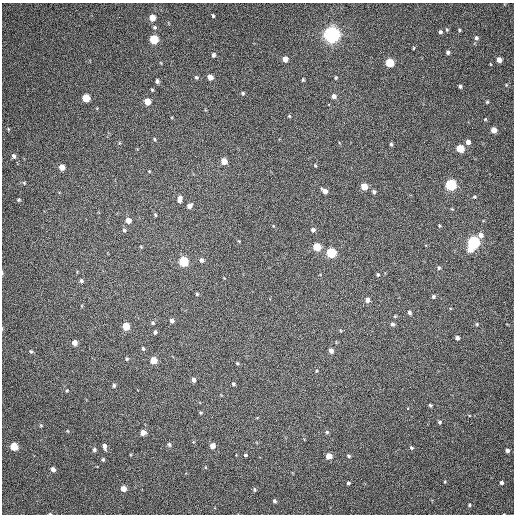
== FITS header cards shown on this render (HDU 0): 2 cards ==
NAXIS1  =                  512 / Axis length
NAXIS2  =                  512 / Axis length

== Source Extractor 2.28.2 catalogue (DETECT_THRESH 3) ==
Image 512 x 512 px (HDU 0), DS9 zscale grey, 1 PNG px = 1 image px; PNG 516 x 516 px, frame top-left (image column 1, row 512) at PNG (2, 3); no overlay
Background 114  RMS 11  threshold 31.5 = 3 sigma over >= 5 px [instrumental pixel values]
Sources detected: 115; all 115 listed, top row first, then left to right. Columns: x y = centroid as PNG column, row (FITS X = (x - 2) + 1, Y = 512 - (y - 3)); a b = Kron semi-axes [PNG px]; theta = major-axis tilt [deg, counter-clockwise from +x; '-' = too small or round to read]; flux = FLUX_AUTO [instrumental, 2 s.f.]
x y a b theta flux
213 16 3 3 - 930
152 18 5 5 - 9200
154 27 5 5 - 1000
447 30 5 4 - 850
460 30 4 3 - 750
440 32 4 3 - 1500
331 35 6 6 - 390000
476 38 6 5 - 1800
154 39 5 5 - 32000
414 48 4 3 - 560
448 52 4 4 - 1600
213 55 5 4 - 1500
285 59 5 4 - 5200
499 60 4 4 - 4500
390 63 5 5 - 30000
196 77 5 5 - 1100
210 77 5 4 - 5300
336 78 4 3 - 780
303 80 3 3 - 820
157 81 5 4 - 1700
506 85 5 4 - 690
460 86 4 3 - 1200
152 90 4 3 - 750
243 93 4 4 - 900
334 96 5 5 - 2700
86 98 5 5 - 16000
147 102 5 5 - 10000
487 102 4 4 - 760
289 116 4 4 - 700
485 119 4 4 - 640
494 130 5 4 - 6000
155 139 5 3 - 780
468 142 5 5 - 3600
119 143 5 3 - 660
391 144 5 4 - 1000
460 149 5 5 - 18000
14 156 5 4 - 1700
224 161 5 4 - 8600
315 166 5 3 - 690
62 167 5 4 - 6600
149 171 4 3 - 550
24 183 4 4 - 660
451 185 5 5 - 82000
364 186 5 5 - 10000
325 191 6 4 -39 3800
374 192 5 4 - 1300
474 197 4 4 - 890
180 199 7 4 83 3200
19 200 4 4 - 800
189 206 5 5 - 2900
452 209 4 3 - 590
155 215 5 4 - 750
128 220 5 5 - 6000
439 226 4 3 - 680
124 230 5 4 - 1300
313 230 5 5 - 1800
481 235 6 6 - 3500
239 241 4 4 - 500
473 242 6 5 - 140000
317 247 5 5 - 18000
470 249 6 6 - 5200
331 253 5 5 - 47000
201 260 6 5 - 1800
183 262 5 5 - 42000
439 268 5 4 - 1200
378 275 5 4 - 910
81 281 5 5 - 1200
197 294 4 4 - 860
433 297 5 5 - 1200
367 300 5 5 - 2900
409 312 5 4 - 1600
172 321 5 4 - 2000
153 323 6 4 -16 1000
392 324 4 3 - 3400
477 324 4 4 - 770
126 326 5 5 - 16000
155 332 5 4 - 1100
457 338 4 4 - 1800
75 343 4 4 - 4700
143 349 5 4 - 1200
31 351 5 4 - 890
331 351 4 4 - 3100
127 359 5 4 - 870
154 360 5 5 - 11000
237 363 4 4 - 800
194 380 5 4 - 2300
233 384 4 3 - 1000
114 385 5 4 - 1300
67 391 3 3 - 620
430 405 3 3 - 1100
201 412 5 3 - 750
440 422 4 4 - 1100
41 425 5 4 - 740
327 432 5 5 - 1100
143 433 5 5 - 4100
169 444 5 4 - 1400
104 446 6 4 -77 2600
212 446 5 4 - 5500
14 447 5 5 - 19000
411 448 5 4 - 1100
94 450 5 4 - 1300
507 450 4 4 - 2000
246 455 4 3 - 910
329 456 5 4 - 7900
349 456 5 4 - 990
103 459 4 3 - 950
53 469 4 4 - 3000
445 482 3 3 - 610
348 483 4 4 - 1200
501 483 4 4 - 1800
123 489 5 4 - 6400
254 490 5 4 - 990
274 501 4 3 - 1200
469 505 4 4 - 870
50 514 4 3 - 580
At the frame edge (FLAGS 8, measured only in part): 1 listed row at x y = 50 514